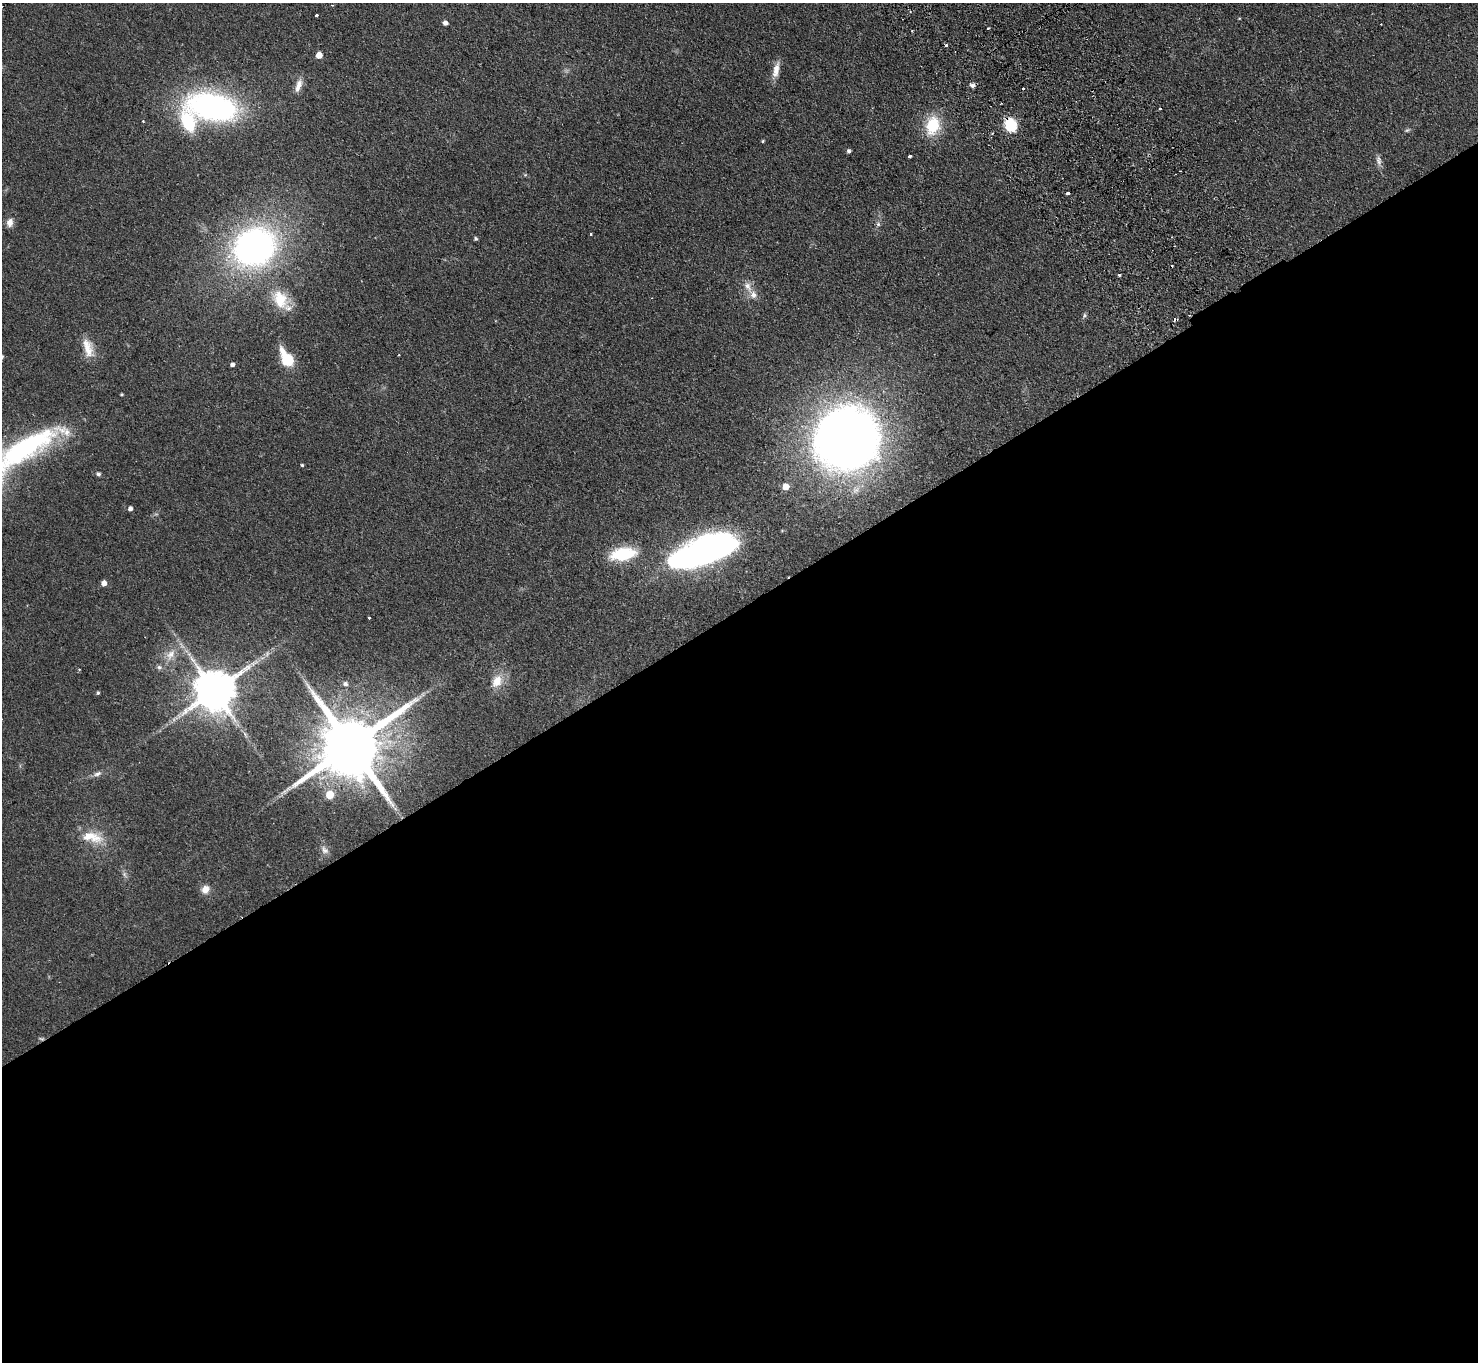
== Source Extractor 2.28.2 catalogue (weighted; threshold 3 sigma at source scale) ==
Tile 15 of 4 x 4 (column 3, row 4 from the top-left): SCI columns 3002-4477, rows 336-1695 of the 6002 x 5970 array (HDU 1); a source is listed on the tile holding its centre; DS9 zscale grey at full resolution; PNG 1480 x 1364 px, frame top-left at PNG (2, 3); no overlay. Shown black and unused: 56% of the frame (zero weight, under 2 of 3 exposures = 3% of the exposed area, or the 3 px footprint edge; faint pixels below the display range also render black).
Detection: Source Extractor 2.28.2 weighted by HDU 2 'WHT'; one run over the whole footprint, this tile lists its part. Background 0.0872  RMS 0.0064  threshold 0.0289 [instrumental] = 3 sigma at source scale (4.5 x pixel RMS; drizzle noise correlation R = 1.50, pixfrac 1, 0.05/0.05 arcsec/px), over >= 5 px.
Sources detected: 69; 2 too faint to see at this stretch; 2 inside a brighter object's white glare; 4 cosmic-ray / hot-pixel residue — not listed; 3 inside a brighter listed object's ellipse — not listed separately; the other 58 listed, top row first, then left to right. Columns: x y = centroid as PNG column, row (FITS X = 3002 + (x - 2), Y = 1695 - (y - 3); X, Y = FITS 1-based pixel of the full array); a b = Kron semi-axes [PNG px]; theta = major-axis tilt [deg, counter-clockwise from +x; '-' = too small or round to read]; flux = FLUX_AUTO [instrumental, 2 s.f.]
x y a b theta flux
332 5 3 3 - 0.5
317 15 3 3 - 3.8
445 23 5 4 - 2.9
1381 24 2 2 - 0.43
988 28 3 2 - 1.1
319 55 5 5 - 7.4
776 70 21 7 77 6.2
298 85 17 7 71 5.2
972 85 7 6 - 2
1023 89 3 3 - 1.4
212 106 50 26 -10 160
1160 108 3 3 - 1.4
933 125 22 16 77 24
1011 125 16 13 -68 18
1407 130 7 4 43 0.95
763 141 4 3 - 0.76
849 151 4 4 - 1.5
910 156 4 3 - 1.3
1379 160 14 7 -78 2.8
525 175 5 4 - 0.69
1068 193 4 3 - 2.9
10 222 12 9 82 3.6
878 224 6 6 - 1.4
590 234 4 2 - 0.55
1172 237 3 2 - 0.45
476 239 5 4 - 1.1
254 247 39 33 28 210
1119 275 3 3 - 2.2
748 286 18 8 -63 5.3
280 299 27 19 -58 19
1085 315 7 5 74 1.2
88 348 26 12 -74 10
287 359 17 9 -58 29
232 365 4 4 - 2.1
845 438 56 54 35 530
25 448 87 24 29 120
302 465 3 3 - 0.78
98 474 7 5 -17 1.4
786 487 5 5 - 7.6
130 508 5 4 - 2.1
702 553 41 24 13 200
623 554 26 13 8 32
104 583 5 5 - 3.7
369 618 3 3 - 0.73
170 654 18 11 53 8.8
497 681 19 13 62 9.3
345 684 6 5 - 1.5
214 691 12 11 - 2500
98 693 4 4 - 0.92
423 694 7 4 72 1.2
351 746 20 16 33 6900
97 774 12 6 21 2.7
330 795 5 5 - 15
92 837 32 14 -11 15
325 850 12 8 -50 3
124 874 9 6 -73 1.8
205 889 11 9 52 4.8
41 1038 8 4 -9 0.99
Overlapping masked pixels (flux is a lower limit): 3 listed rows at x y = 1011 125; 214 691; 41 1038
Isophote crosses this tile's border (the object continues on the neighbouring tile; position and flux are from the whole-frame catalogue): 1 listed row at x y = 25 448